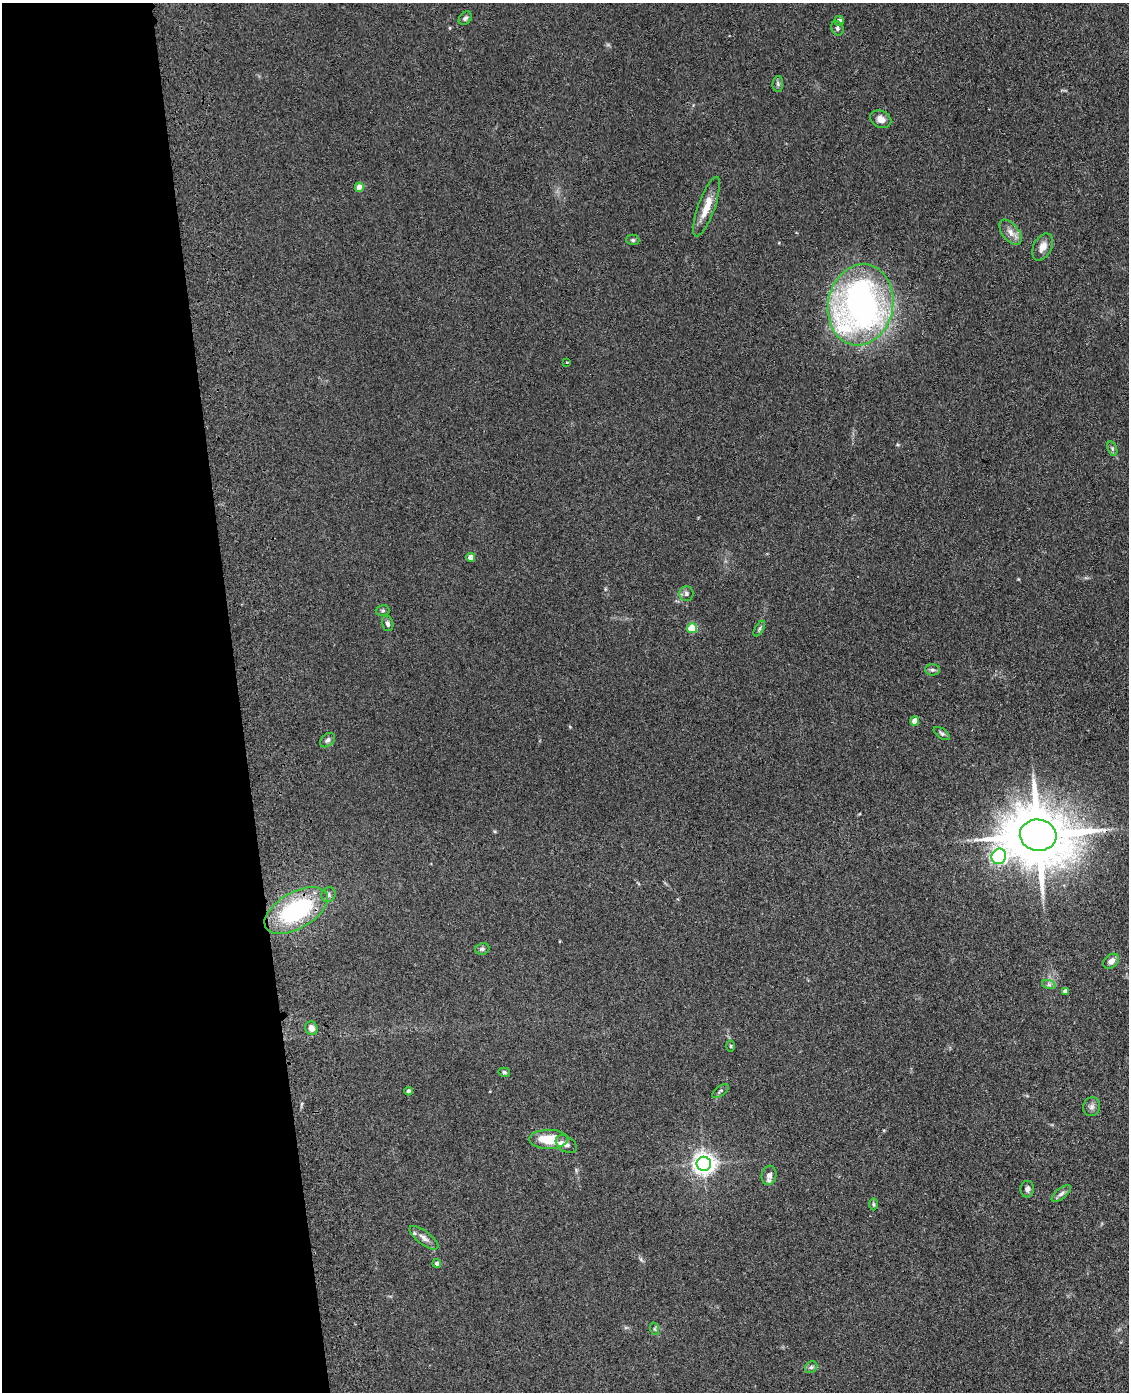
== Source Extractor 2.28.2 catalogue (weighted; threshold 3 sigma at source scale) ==
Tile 5 of 4 x 3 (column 1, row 2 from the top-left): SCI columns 117-1243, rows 1643-3032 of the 4740 x 4572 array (HDU 1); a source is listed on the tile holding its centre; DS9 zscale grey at full resolution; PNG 1131 x 1394 px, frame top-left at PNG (2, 3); each listed source drawn as its Kron ellipse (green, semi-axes under 4 px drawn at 4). Shown black and unused: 21% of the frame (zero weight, under 3 of 4 exposures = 6% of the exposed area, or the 3 px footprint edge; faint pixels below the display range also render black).
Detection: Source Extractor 2.28.2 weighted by HDU 2 'WHT'; one run over the whole footprint, this tile lists its part. Background 0.0882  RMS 0.0092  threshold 0.0414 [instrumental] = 3 sigma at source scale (4.5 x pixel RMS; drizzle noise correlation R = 1.50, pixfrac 1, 0.05/0.05 arcsec/px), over >= 5 px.
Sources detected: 50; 2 inside a brighter listed object's ellipse — not listed separately; the other 48 listed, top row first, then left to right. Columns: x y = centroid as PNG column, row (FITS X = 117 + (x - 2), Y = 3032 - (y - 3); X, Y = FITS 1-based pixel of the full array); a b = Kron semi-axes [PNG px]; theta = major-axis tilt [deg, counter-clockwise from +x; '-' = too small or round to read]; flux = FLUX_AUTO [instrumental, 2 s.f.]
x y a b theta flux
465 18 7 5 46 2.5
839 21 5 5 - 3
837 28 7 6 - 1.9
778 84 8 5 85 1.8
881 119 11 8 -24 5.9
359 187 4 4 - 14
707 207 31 8 70 15
1010 232 14 8 -52 6.7
633 240 6 5 - 1.5
1043 247 14 9 63 7.4
860 305 41 32 79 370
567 362 3 2 - 0.61
1112 449 7 4 -71 1.6
471 557 4 4 - 8.1
686 594 7 7 - 2.6
383 611 7 5 17 1.5
388 624 8 5 -75 2.4
692 628 5 5 - 37
759 629 9 3 61 1.6
932 670 7 5 -2 2.1
915 721 4 4 - 12
942 733 9 5 -33 1.9
327 740 8 5 43 2.4
1038 835 18 15 -8 6900
999 856 8 7 - 220
328 895 8 7 - 2.7
296 910 35 18 30 98
482 949 7 5 10 2.1
1111 961 9 6 39 5.2
1049 985 7 4 -19 1.9
1065 991 4 4 - 2.9
311 1028 7 6 - 5.4
731 1046 6 4 90 1
504 1072 6 4 -15 1.4
408 1091 4 4 - 2.1
720 1091 10 5 36 1.7
1092 1107 9 8 - 3.5
548 1139 19 9 0 24
566 1144 11 7 -34 4.3
704 1164 7 7 - 640
769 1175 10 7 81 5
1027 1189 8 6 80 3.3
1061 1194 11 5 39 3
873 1204 6 4 -89 1.3
424 1238 17 6 -37 5
437 1263 4 4 - 2.3
655 1329 6 4 -71 1.3
811 1367 7 5 42 2
Overlapping masked pixels (flux is a lower limit): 1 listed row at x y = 1038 835